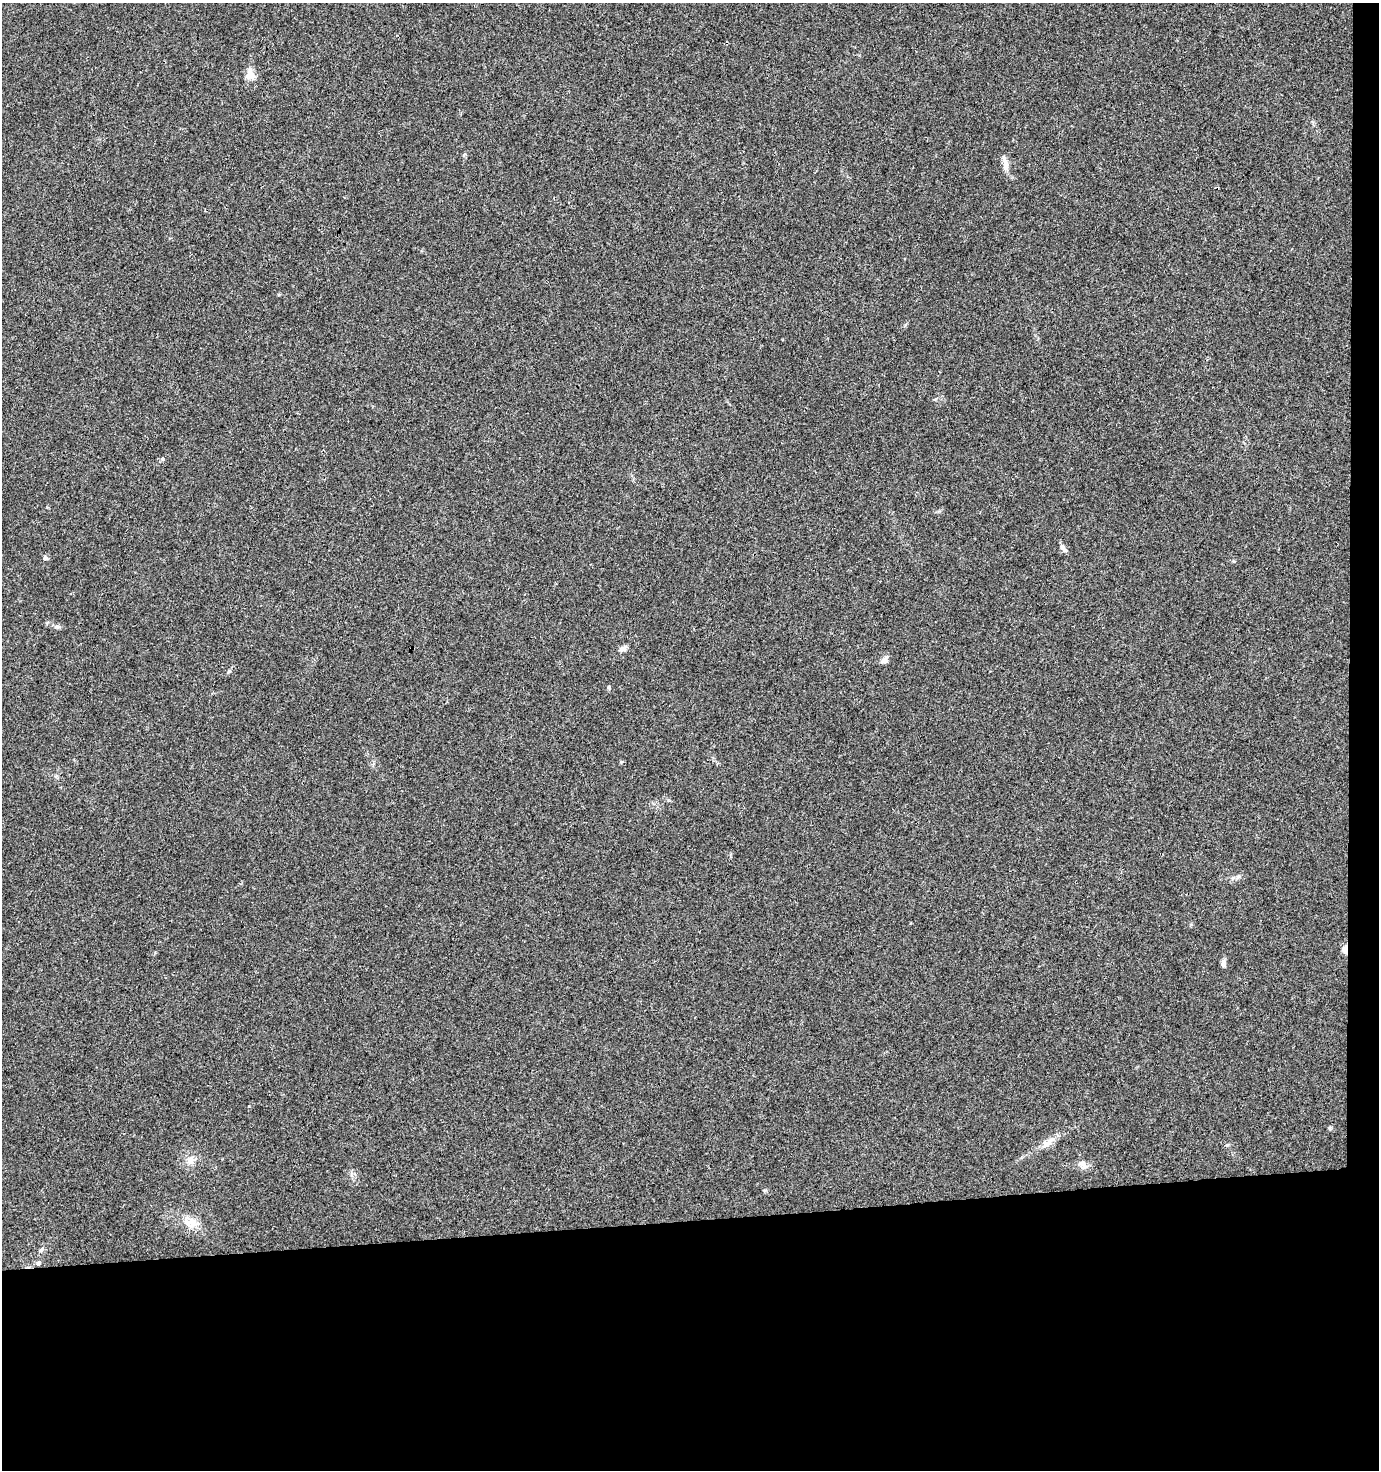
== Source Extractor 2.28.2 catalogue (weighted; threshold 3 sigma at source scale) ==
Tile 9 of 3 x 3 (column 3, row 3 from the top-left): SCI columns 2755-4131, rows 1-1468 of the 4144 x 4403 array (HDU 1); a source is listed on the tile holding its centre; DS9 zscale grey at full resolution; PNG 1381 x 1472 px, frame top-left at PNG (2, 3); no overlay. Shown black and unused: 19% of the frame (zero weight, under 3 of 4 exposures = <1% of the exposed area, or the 3 px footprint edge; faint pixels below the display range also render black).
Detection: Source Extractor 2.28.2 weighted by HDU 2 'WHT'; one run over the whole footprint, this tile lists its part. Background 0.015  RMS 0.0039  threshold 0.0176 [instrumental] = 3 sigma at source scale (4.5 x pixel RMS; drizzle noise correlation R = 1.50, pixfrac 1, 0.0396/0.0396 arcsec/px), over >= 5 px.
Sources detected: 19; all 19 listed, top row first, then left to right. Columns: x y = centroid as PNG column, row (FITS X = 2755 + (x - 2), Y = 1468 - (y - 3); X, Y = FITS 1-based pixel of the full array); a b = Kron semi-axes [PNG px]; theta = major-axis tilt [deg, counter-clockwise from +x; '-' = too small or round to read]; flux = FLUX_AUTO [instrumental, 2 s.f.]
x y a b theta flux
250 75 14 12 68 3.3
1006 165 18 7 -84 2.8
162 459 5 5 - 0.55
1063 548 12 5 -51 1.4
45 558 6 5 - 0.76
57 627 7 4 -1 0.79
623 649 11 6 36 1.5
884 660 11 7 42 1.7
229 671 6 4 3 0.49
609 687 5 5 - 0.7
1238 876 7 4 2 0.77
1345 949 9 5 90 3.3
1223 963 9 6 84 1.5
1046 1144 13 10 19 2.7
190 1160 12 10 -70 2.8
1083 1165 15 9 -45 2.3
190 1222 20 15 -8 5.8
41 1250 8 5 46 0.9
39 1263 7 5 22 0.7
Overlapping masked pixels (flux is a lower limit): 1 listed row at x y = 1345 949
Unlisted compact peaks at least as high as the median listed source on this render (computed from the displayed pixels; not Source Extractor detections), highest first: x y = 1330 1128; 1227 1145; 249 1106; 621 762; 765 1190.